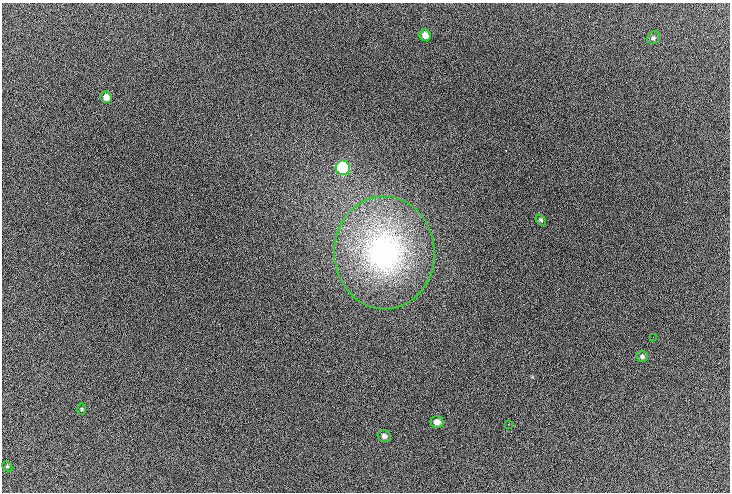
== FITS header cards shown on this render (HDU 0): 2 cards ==
NAXIS1  =                  728
NAXIS2  =                  490

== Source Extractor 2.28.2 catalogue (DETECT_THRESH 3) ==
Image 728 x 490 px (HDU 0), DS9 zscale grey, 1 PNG px = 1 image px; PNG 732 x 494 px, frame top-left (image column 1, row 490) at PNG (2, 3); each listed source drawn as its Kron ellipse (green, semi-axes under 4 px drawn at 4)
Background 99.5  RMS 12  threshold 34.9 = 3 sigma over >= 5 px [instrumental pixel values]
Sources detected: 13; all 13 listed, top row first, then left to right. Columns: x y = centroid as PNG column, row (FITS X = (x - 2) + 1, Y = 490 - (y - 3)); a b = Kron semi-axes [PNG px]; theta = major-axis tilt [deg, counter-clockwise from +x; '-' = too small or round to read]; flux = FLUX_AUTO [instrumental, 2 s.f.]
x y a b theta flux
425 35 6 5 - 5600
653 38 7 6 - 1500
106 97 6 5 - 4400
343 168 7 7 - 80000
541 220 6 4 -52 1300
384 252 56 50 -88 200000
653 337 2 2 - 410
642 356 6 5 - 1700
81 409 5 3 - 720
437 422 6 6 - 5000
508 424 3 2 - 540
384 436 7 6 - 2800
7 466 6 4 -44 920